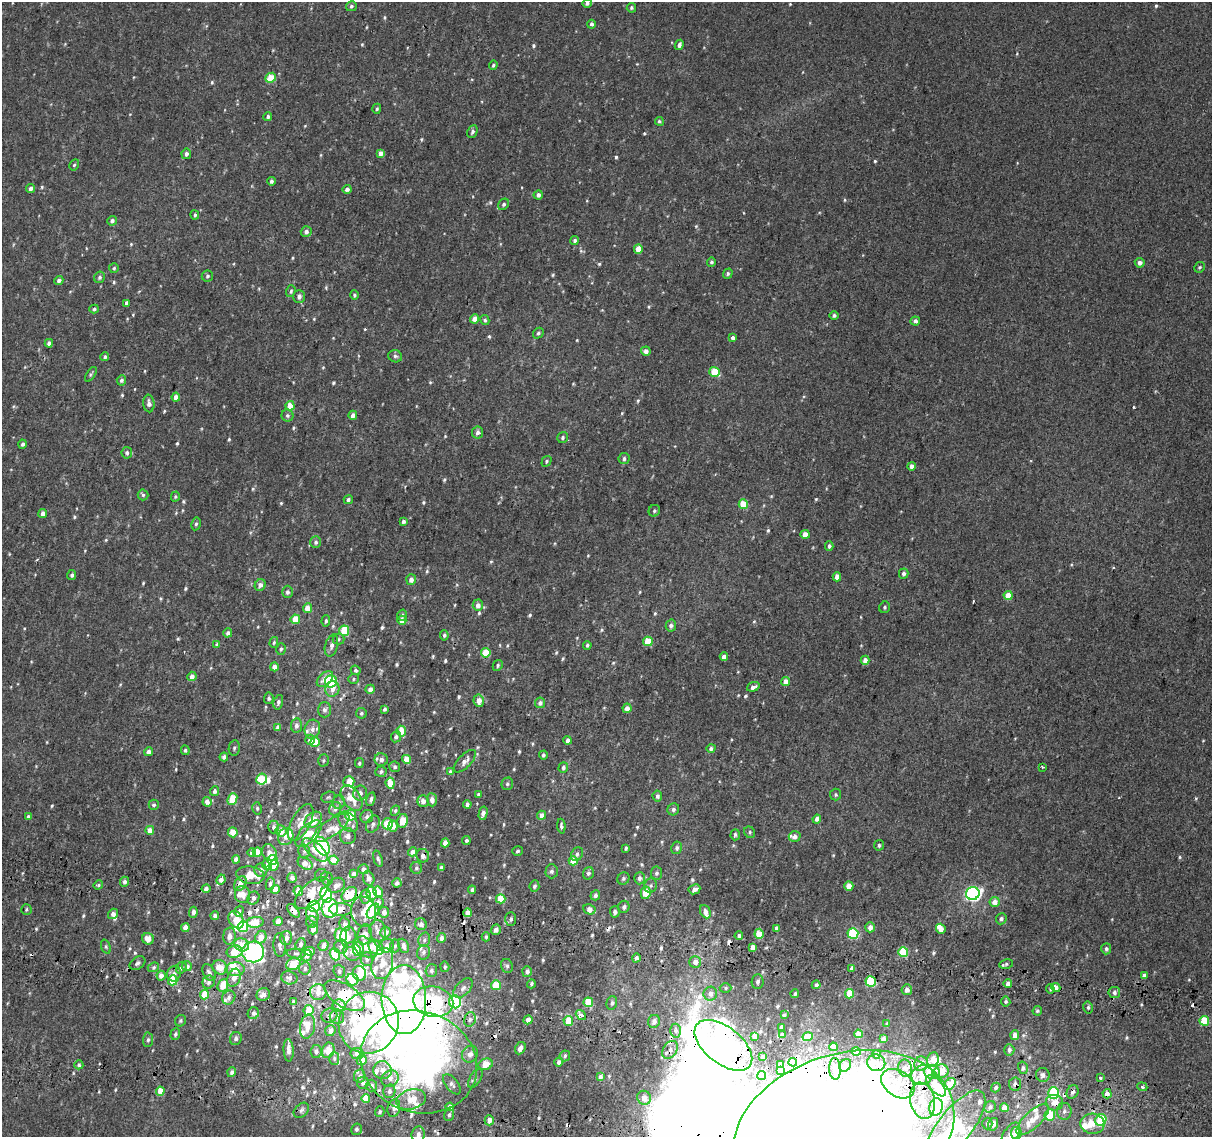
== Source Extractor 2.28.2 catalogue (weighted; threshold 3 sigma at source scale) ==
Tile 6 of 4 x 4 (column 2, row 2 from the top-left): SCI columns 1258-2467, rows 2600-3734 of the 4945 x 5257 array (HDU 1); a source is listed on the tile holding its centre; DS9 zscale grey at full resolution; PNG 1214 x 1139 px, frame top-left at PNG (2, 2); each listed source drawn as its Kron ellipse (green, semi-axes under 4 px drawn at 4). Shown black and unused: <1% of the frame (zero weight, under 2 of 3 exposures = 6% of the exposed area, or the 3 px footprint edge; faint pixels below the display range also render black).
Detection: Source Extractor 2.28.2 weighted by HDU 2 'WHT'; one run over the whole footprint, this tile lists its part. Background 0.00573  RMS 0.0057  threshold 0.0256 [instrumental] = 3 sigma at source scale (4.5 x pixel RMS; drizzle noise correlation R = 1.50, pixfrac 1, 0.0396/0.0396 arcsec/px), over >= 5 px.
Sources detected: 771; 31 inside a brighter object's white glare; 21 cosmic-ray / hot-pixel residue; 1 long thin detection or spike segment (spike, bleed or trail) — neither listed nor drawn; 56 inside a brighter listed object's ellipse — not listed separately; of the other 662, all 500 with FLUX_AUTO >= 0.885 (the completeness limit of this list) listed and drawn (162 fainter detections not listed), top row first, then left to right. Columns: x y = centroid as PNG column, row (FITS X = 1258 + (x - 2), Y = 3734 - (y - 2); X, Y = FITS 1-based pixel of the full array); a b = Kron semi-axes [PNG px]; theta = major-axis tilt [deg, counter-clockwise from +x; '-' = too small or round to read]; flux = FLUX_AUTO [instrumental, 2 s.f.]
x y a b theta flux
587 3 4 4 - 1.4
351 6 5 5 - 1.1
631 8 5 5 - 1.2
591 24 4 4 - 1.5
679 45 5 4 - 2
493 65 5 4 - 0.95
271 78 6 4 24 11
377 109 5 4 - 0.88
268 117 5 4 - 1.3
659 121 4 4 - 1.1
472 132 7 4 67 1.4
381 153 4 4 - 3.4
186 154 5 5 - 1.8
74 165 6 4 60 0.93
271 181 4 4 - 1.2
31 188 5 4 - 1.9
347 189 4 4 - 2.3
538 195 4 4 - 2.2
504 204 6 5 - 1.3
195 215 4 4 - 1
112 221 5 4 - 1.8
306 232 5 5 - 2.3
575 241 4 4 - 1.4
638 249 4 4 - 7.4
711 262 4 4 - 1.2
1140 263 5 4 - 2.6
1200 267 6 5 - 0.89
114 268 5 5 - 0.9
728 274 5 4 - 1.1
207 276 6 5 - 1.2
99 277 6 5 - 1.3
59 280 5 4 - 1.9
291 291 6 4 72 1
354 295 5 4 - 1
299 296 6 5 - 2.3
126 303 4 3 - 1.3
94 309 5 4 - 1.1
834 315 4 4 - 1.4
474 319 5 4 - 4.4
485 320 5 4 - 1.1
915 321 5 4 - 2.3
538 333 6 5 - 1.4
733 337 4 3 - 5.9
49 343 4 4 - 2.2
646 351 4 4 - 3.1
395 356 7 6 - 1.4
105 357 4 4 - 1.2
715 372 5 5 - 16
91 374 8 4 56 1
121 380 5 4 - 1.8
176 397 4 4 - 3.7
149 403 9 5 -82 2.6
290 406 4 4 - 8.2
353 415 4 4 - 2.3
287 416 6 6 - 1.3
478 433 6 5 - 2.2
563 437 5 5 - 1.2
22 444 4 4 - 1.4
127 453 5 5 - 1.6
624 459 5 5 - 1.6
546 461 6 4 58 0.91
912 466 4 4 - 3.4
143 495 5 5 - 1.1
175 497 5 4 - 0.89
348 500 5 4 - 1.7
743 504 4 4 - 14
654 511 6 5 - 1.1
43 514 4 4 - 2.5
403 521 4 4 - 1.6
196 524 6 4 79 1.2
805 534 4 4 - 6.2
316 542 6 5 - 1.5
829 546 4 4 - 1.3
904 574 5 4 - 1.7
72 575 5 4 - 1.3
837 577 4 4 - 4.2
411 580 5 5 - 2.9
260 585 6 5 - 2.9
287 592 6 5 - 1.8
1008 595 4 4 - 7.7
478 605 6 5 - 3.3
885 607 6 5 - 1
308 608 5 4 - 6.8
402 615 5 4 - 1.3
295 619 5 4 - 11
402 620 4 4 - 4.7
326 621 6 4 87 0.9
671 626 6 5 - 1.6
344 631 5 5 - 20
228 633 5 4 - 1.8
444 635 5 4 - 1.1
339 639 6 5 - 1.1
648 641 5 4 - 15
274 642 5 4 - 0.93
217 644 3 3 - 4.1
587 645 4 4 - 0.95
331 646 11 6 76 2.3
281 649 6 4 77 0.98
486 653 5 4 - 15
724 657 4 4 - 3.2
865 660 4 4 - 3.5
498 665 5 4 - 1
274 667 4 4 - 4.4
356 670 5 4 - 1.5
192 676 4 4 - 3.2
325 679 9 6 41 4.5
353 679 5 5 - 0.91
331 681 6 6 - 33
786 681 4 4 - 4
753 687 6 4 18 2.5
332 689 8 7 - 3.4
370 689 4 4 - 2.5
269 698 5 5 - 1.2
479 701 6 5 - 5.1
278 702 7 4 74 1.5
540 703 5 5 - 2
627 708 5 4 - 4.1
385 709 4 3 - 1.2
324 710 7 6 - 1.7
361 713 5 5 - 1.2
296 726 7 5 82 2
278 727 4 4 - 2.8
312 729 9 7 76 3.1
401 731 5 4 - 9.5
396 737 6 5 - 1.6
310 740 5 5 - 4.2
568 740 4 4 - 2.5
315 742 5 5 - 8.5
234 748 8 5 80 1.3
711 748 4 4 - 1.7
185 750 5 4 - 1.3
149 752 4 4 - 2.7
543 755 4 4 - 1.1
224 757 4 4 - 1.7
407 759 4 4 - 11
323 760 6 5 - 1
381 760 6 6 - 3.1
465 761 14 6 46 3.1
359 763 5 4 - 0.97
395 767 5 5 - 1.1
1042 767 3 3 - 1.1
563 768 5 4 - 1.3
381 772 6 5 - 1.5
450 772 4 3 - 2.1
262 779 5 5 - 19
349 782 5 5 - 6.9
390 783 5 4 - 8.5
507 784 6 5 - 1.2
215 791 5 4 - 1.8
360 793 7 7 - 2.5
478 794 3 3 - 1
836 795 6 5 - 1
657 796 5 5 - 1.8
328 797 7 5 21 1
352 798 14 9 -55 9
232 799 6 4 68 12
371 799 7 4 75 1.6
432 800 6 5 - 3.5
423 801 6 5 - 3.3
207 802 5 4 - 3.6
339 802 7 6 - 1.3
467 804 4 4 - 1.9
154 805 5 5 - 1.6
257 808 6 5 - 1
335 809 7 6 - 1.7
673 809 6 5 - 1.6
395 811 5 4 - 0.89
483 813 7 3 77 2.8
351 815 5 5 - 14
542 815 4 4 - 3.7
28 817 4 4 - 1.7
367 817 7 6 - 2.1
817 819 4 4 - 2.6
313 820 10 7 40 12
403 821 7 5 79 9.6
348 822 11 8 -50 3.1
301 823 20 9 61 6.7
373 824 9 6 64 1.9
388 824 5 5 - 14
393 826 5 4 - 3.6
561 826 7 4 -86 1.3
274 827 6 5 - 1.4
331 828 21 8 35 6.4
150 830 4 4 - 6.7
281 831 5 5 - 6.2
233 832 5 4 - 9.9
750 832 6 5 - 1
308 834 17 8 46 13
735 835 5 4 - 1.3
348 836 8 8 - 2.7
795 836 6 5 - 2.8
286 837 9 7 62 3.7
466 841 4 4 - 1.2
445 843 4 4 - 4.3
879 845 5 5 - 1.1
322 846 10 6 -60 56
626 848 4 3 - 0.9
677 848 6 5 - 1.7
315 850 15 7 -42 6.7
304 851 7 5 -77 1.2
518 851 5 4 - 0.99
252 852 4 4 - 2.5
257 852 4 4 - 9
269 852 8 7 - 3.9
413 852 4 4 - 3.3
577 854 7 5 58 1.5
423 856 7 6 - 2.3
236 859 4 4 - 3.1
378 859 8 4 -73 1.2
272 860 5 5 - 19
334 860 5 4 - 12
573 861 4 4 - 9.1
305 863 8 5 -34 5.7
267 864 6 5 - 2.2
274 865 5 4 - 6.2
416 868 6 5 - 1.1
441 868 4 3 - 1.2
363 869 5 5 - 2.6
261 870 6 6 - 1.9
552 871 7 6 - 1.8
588 873 6 5 - 1.5
656 873 6 5 - 1.3
354 874 4 4 - 3.3
250 875 14 8 -9 9
321 875 6 6 - 1.1
292 878 5 4 - 2.6
369 878 7 5 -72 3.1
639 878 6 5 - 1.7
327 879 7 6 - 1.3
623 879 6 5 - 1.2
221 880 5 4 - 2.5
125 882 5 4 - 1.9
240 883 8 5 61 6.2
397 883 4 4 - 1.9
270 884 6 4 79 1.3
98 885 5 4 - 0.89
336 885 9 7 28 3.6
534 886 6 5 - 1.3
651 886 7 6 - 1.4
849 886 4 4 - 6
206 889 4 4 - 1.9
275 889 5 4 - 5.1
694 889 6 5 - 2.6
472 890 4 4 - 1.4
298 891 5 5 - 8.3
378 892 5 4 - 6.6
312 893 21 10 42 16
372 893 6 5 - 12
646 893 6 5 - 11
973 893 7 6 - 140
242 894 8 7 - 4.3
349 894 8 6 43 15
326 895 7 5 -76 67
595 895 5 4 - 1.6
365 897 7 5 -89 3
253 898 7 5 61 1.9
501 899 5 4 - 15
378 902 5 5 - 2.8
995 902 5 5 - 5
314 906 6 5 - 32
624 907 6 5 - 1.7
330 908 9 8 - 45
26 909 5 5 - 0.9
340 909 11 6 -1 5.9
589 909 6 5 - 4.6
239 911 5 3 - 6.7
293 911 8 4 -51 4.7
373 911 8 5 55 13
193 912 5 4 - 2.2
364 912 15 12 -73 8.3
384 912 5 5 - 2.1
615 912 6 5 - 2
705 912 7 5 -65 3.1
468 913 4 4 - 6
113 914 5 5 - 2.1
312 915 8 5 -59 4.4
215 916 4 4 - 1.8
511 919 7 5 89 1.6
1001 919 6 5 - 1.3
236 920 9 7 -54 8.2
278 921 4 4 - 5.3
255 922 8 5 8 10
312 922 6 5 - 1.2
345 924 7 5 -73 2.8
421 924 6 5 - 2
243 927 5 5 - 31
870 927 5 4 - 3.4
185 928 4 4 - 4.5
776 928 4 3 - 1.4
313 929 5 5 - 3.9
941 929 5 4 - 3.7
496 930 5 5 - 2.8
378 931 11 8 -78 3.3
385 932 5 5 - 3.7
853 933 5 5 - 39
365 934 10 7 79 5.5
759 934 5 4 - 11
341 935 7 6 - 26
229 936 9 6 87 3.3
739 936 4 3 - 1.6
261 937 6 5 - 5.3
348 937 10 8 -85 3.2
486 937 4 4 - 0.98
286 938 7 6 - 3
441 938 5 4 - 2.2
148 939 6 5 - 5.4
424 940 7 5 76 1.4
300 944 6 5 - 1.6
242 945 8 6 -22 8.2
280 945 12 6 -87 2.7
323 946 5 5 - 3.1
387 946 7 6 - 2.4
395 946 6 5 - 1.1
403 946 7 5 -66 2.7
106 947 7 4 -71 0.94
341 947 7 7 - 2
365 947 13 9 -29 6.1
752 947 4 4 - 4.1
376 948 8 6 -42 11
358 949 7 5 85 6.8
1106 949 5 5 - 1.2
309 951 5 4 - 4.5
352 951 9 8 - 4.2
234 952 8 6 11 11
253 952 11 10 - 160
423 952 7 6 - 1.7
903 952 5 5 - 22
296 954 9 4 -4 1.1
335 954 6 5 - 26
306 956 6 5 - 3
636 958 4 4 - 2
367 959 7 6 - 1.8
695 962 6 6 - 3.4
137 963 9 6 32 1.8
382 963 16 10 76 7.3
293 964 7 6 - 21
1006 964 7 4 11 1.1
187 966 5 5 - 2.7
507 966 7 6 - 1.3
153 967 6 4 22 1.1
220 967 7 7 - 6.9
445 967 5 4 - 1
181 968 6 5 - 1.1
305 968 6 6 - 1.6
852 968 4 4 - 2.1
235 969 9 6 0 6.4
339 971 6 5 - 1.3
431 971 6 6 - 1.4
527 971 5 5 - 2.3
209 973 9 6 -59 2
359 973 7 6 - 10
174 974 8 7 - 2.2
161 976 5 4 - 3.4
1144 976 4 3 - 1.8
234 978 9 6 70 5
289 978 8 6 -12 2.1
353 979 6 6 - 11
173 980 5 4 - 14
209 982 6 6 - 1.9
758 982 7 6 - 1.7
871 982 5 5 - 31
531 984 4 3 - 0.98
1008 984 4 4 - 2.9
223 985 6 5 - 11
496 985 5 5 - 15
816 985 4 4 - 2.4
463 988 12 7 46 2.1
725 988 6 5 - 1.1
1056 988 4 4 - 11
1050 989 5 4 - 0.96
907 990 5 5 - 3.6
318 992 8 8 - 6.1
1114 992 6 5 - 2
204 994 5 4 - 12
263 994 7 6 - 3.2
710 994 7 6 - 3.6
795 994 4 4 - 0.95
850 994 5 4 - 13
345 996 23 11 -32 43
229 997 7 6 - 1.9
404 1000 34 22 -89 150
1006 1001 5 5 - 1
293 1002 4 3 - 0.91
433 1002 20 15 -11 53
455 1002 6 6 - 47
588 1002 5 4 - 16
612 1003 7 5 74 1.5
339 1006 6 6 - 5.9
1088 1007 6 5 - 1.2
309 1010 5 5 - 9.9
1037 1011 5 4 - 0.91
253 1013 6 5 - 1.4
581 1015 6 4 -40 3.5
784 1015 4 3 - 1.4
329 1016 8 7 - 2.7
337 1017 7 7 - 2.7
470 1019 7 5 76 1.8
528 1020 4 4 - 3.8
180 1021 6 5 - 1
568 1021 5 4 - 9.2
654 1021 7 5 70 3.5
1204 1021 5 5 - 22
369 1023 31 30 - 120
887 1024 4 3 - 1
307 1026 12 7 80 5.6
781 1028 4 3 - 2.5
330 1031 6 5 - 3.1
676 1031 7 5 88 3.5
175 1034 6 4 71 1.2
858 1034 4 4 - 6.4
782 1035 4 3 - 1.9
1015 1035 5 4 - 3.3
755 1036 4 4 - 3.7
808 1037 5 4 - 4.8
236 1038 7 5 67 1.8
883 1039 4 4 - 2.5
148 1040 7 5 88 1.3
723 1045 34 18 -38 230
833 1047 4 4 - 4.2
520 1048 6 5 - 2.7
289 1050 11 5 -87 3.3
328 1050 8 6 71 7.3
670 1050 9 7 57 4
1009 1050 6 5 - 1.6
316 1051 6 5 - 1.6
856 1051 4 4 - 9.1
357 1053 7 5 -8 5.9
470 1054 9 7 50 3.2
877 1054 4 4 - 2.6
565 1056 5 5 - 1
763 1057 3 3 - 1.3
334 1058 6 5 - 1.1
933 1059 7 6 - 5.1
362 1060 5 5 - 8.2
419 1062 59 50 -20 250
559 1062 4 4 - 2.2
793 1062 4 4 - 1.4
876 1063 9 8 - 4.3
485 1064 7 5 20 7.7
921 1064 7 6 - 5.6
79 1065 4 4 - 1
780 1065 3 3 - 1.7
845 1065 6 5 - 2.3
905 1068 8 7 - 2.7
1023 1068 6 5 - 1.3
835 1069 11 6 -87 4.8
382 1070 9 9 - 4.1
780 1070 3 3 - 1.5
941 1071 7 6 - 4.8
232 1072 5 4 - 1.9
932 1072 8 6 -11 15
922 1075 11 9 22 9.6
1043 1075 7 6 - 2.3
360 1076 7 5 80 2
762 1076 4 4 - 4.6
600 1077 4 4 - 2.1
390 1078 9 7 35 2.7
1100 1078 3 3 - 2.4
475 1079 11 5 58 1.5
363 1083 6 6 - 2.4
452 1084 12 6 -51 2
898 1084 18 12 -36 14
950 1084 7 5 46 12
1015 1084 6 6 - 2.1
371 1086 6 6 - 2.3
936 1086 13 6 -48 16
996 1087 5 4 - 1.6
1142 1087 5 4 - 1
160 1091 4 4 - 8
389 1091 7 6 - 2.2
1073 1092 7 5 63 2
1054 1093 5 5 - 52
1107 1094 5 4 - 3.7
644 1098 7 6 - 2.8
366 1099 4 4 - 9.6
411 1099 15 10 15 9
923 1101 18 12 -78 14
1054 1103 9 8 - 5.3
450 1107 4 4 - 2.9
936 1107 9 6 77 38
990 1107 6 5 - 1.8
394 1108 9 6 74 3
1004 1108 4 4 - 6
301 1110 8 6 45 1.9
1064 1111 8 7 - 2.1
380 1112 5 4 - 1.1
449 1115 6 5 - 1.3
1050 1115 6 5 - 14
489 1120 5 4 - 3.6
1033 1120 21 8 43 9.8
1101 1120 6 5 - 27
987 1123 6 5 - 1.3
993 1124 6 5 - 3.1
1092 1124 12 10 -4 7.9
955 1127 45 17 52 80
357 1129 6 5 - 1.3
844 1132 113 77 18 4100
1016 1133 6 5 - 10
418 1135 8 6 83 2.8
1011 1135 14 7 57 6.2
Overlapping masked pixels (flux is a lower limit): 25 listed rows (the first 20) at x y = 423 856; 240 883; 312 893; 349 894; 314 906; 330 908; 340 909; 293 911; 373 911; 345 996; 404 1000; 433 1002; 369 1023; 723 1045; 670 1050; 419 1062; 898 1084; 1015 1084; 1073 1092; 1107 1094
Isophote crosses this tile's border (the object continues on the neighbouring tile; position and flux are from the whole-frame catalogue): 5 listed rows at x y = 955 1127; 844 1132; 1016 1133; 418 1135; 1011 1135